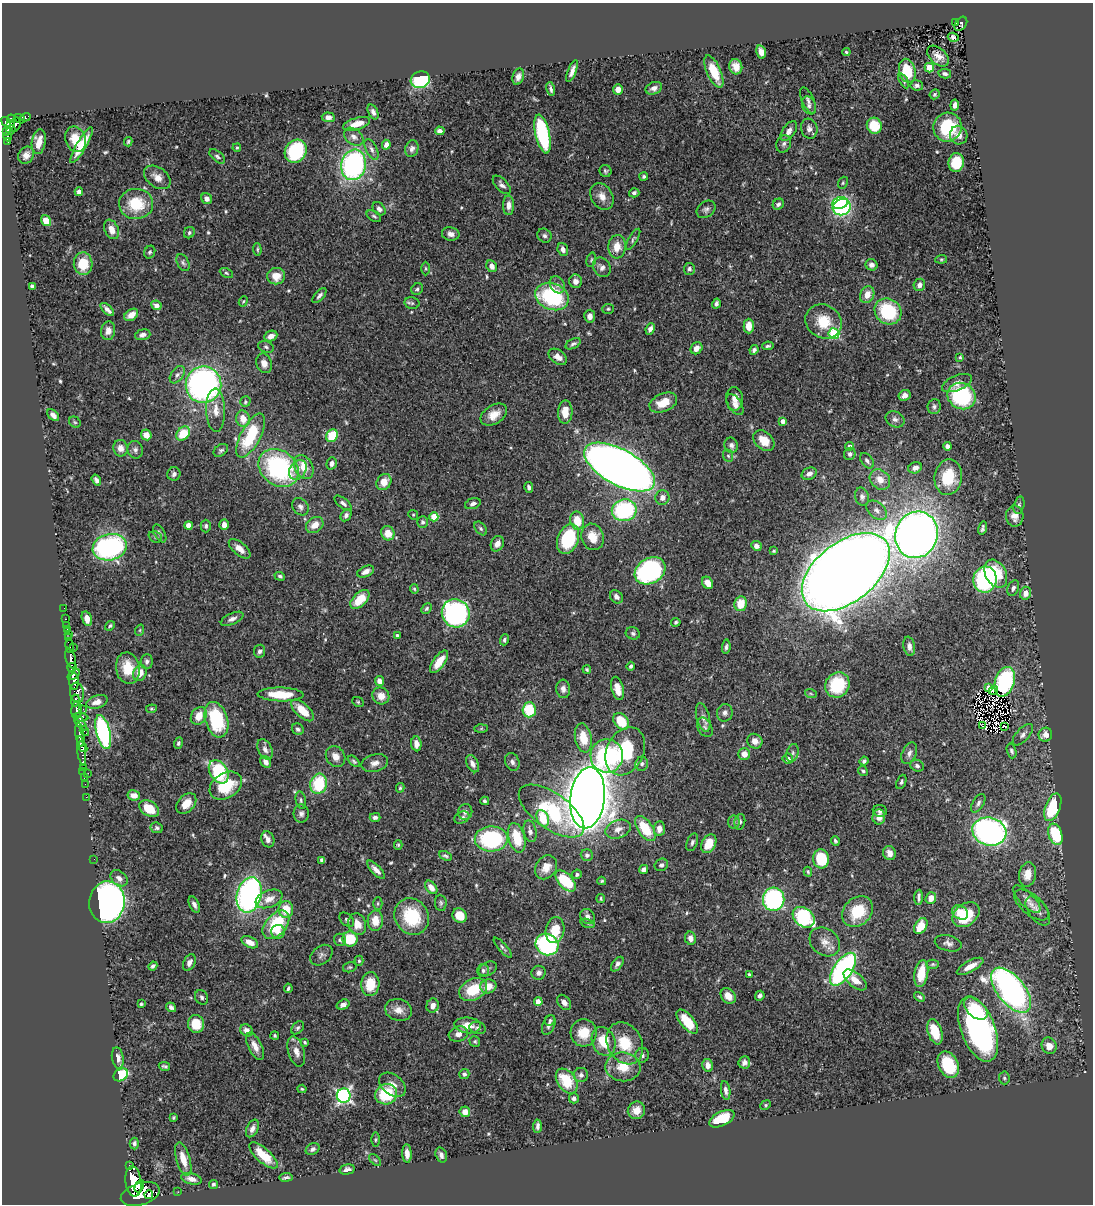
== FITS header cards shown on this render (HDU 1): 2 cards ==
NAXIS1  =                 1091
NAXIS2  =                 1202

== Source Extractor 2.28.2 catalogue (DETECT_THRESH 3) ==
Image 1091 x 1202 px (HDU 1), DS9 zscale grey, 1 PNG px = 1 image px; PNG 1095 x 1206 px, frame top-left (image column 1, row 1202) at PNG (2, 3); each listed source drawn as its Kron ellipse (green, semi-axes under 4 px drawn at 4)
Background 0.633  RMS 0.022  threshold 0.0647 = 3 sigma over >= 5 px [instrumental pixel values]
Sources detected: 550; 2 with non-positive FLUX_AUTO (blend fragments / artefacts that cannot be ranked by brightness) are neither listed nor drawn; of the other 548, the 500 brightest by FLUX_AUTO listed and drawn (48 fainter detections omitted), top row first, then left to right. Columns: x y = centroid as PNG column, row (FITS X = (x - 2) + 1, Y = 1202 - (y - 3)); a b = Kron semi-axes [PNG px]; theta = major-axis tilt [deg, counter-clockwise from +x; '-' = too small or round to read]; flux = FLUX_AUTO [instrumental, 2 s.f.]
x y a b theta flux
956 22 3 3 - 17
961 24 8 5 55 110
953 37 5 4 - 4.3
761 52 7 4 -76 11
846 52 4 4 - 2
938 56 12 8 -43 11
736 67 8 6 -75 14
929 68 5 4 - 37
572 71 11 4 68 7.4
907 71 12 8 -76 47
714 72 17 7 -66 38
945 74 6 4 -11 4.2
518 77 8 5 71 7.1
420 80 10 8 20 96
904 81 8 4 -61 2.9
917 85 6 5 - 4.4
654 88 8 6 22 6.9
551 89 7 3 -78 3.5
618 89 5 5 - 13
935 94 5 4 - 2.3
808 100 14 6 -65 5.5
809 105 9 6 -68 4.5
955 105 5 4 - 6.5
373 112 8 4 -64 5.8
25 117 5 4 - 44
328 117 6 5 - 6.4
11 119 4 3 - 120
20 119 5 3 - 79
6 122 6 4 -53 190
357 124 14 6 16 16
11 125 3 3 - 100
15 125 7 5 71 210
874 126 8 7 - 42
948 127 14 14 - 66
809 129 10 8 -73 7.4
11 130 5 3 - 76
440 131 5 4 - 6.7
789 131 11 6 55 7.9
7 132 4 4 - 93
543 134 20 7 -77 150
959 135 9 8 - 9
7 137 4 3 - 89
354 137 11 7 -38 7.6
75 139 13 10 -69 24
8 142 3 3 - 34
39 142 12 7 81 16
128 142 5 3 - 2.2
784 144 9 7 70 5.1
82 145 20 5 60 26
386 145 5 4 - 6.3
237 148 4 3 - 1.8
372 149 11 5 -63 5.5
412 149 8 6 70 5.8
296 151 12 10 54 97
26 155 9 7 57 9.5
217 156 9 5 -39 3.8
956 163 9 7 82 49
353 165 15 12 77 290
605 171 6 6 - 2.9
157 177 15 10 -37 14
644 177 4 4 - 2.7
843 183 6 4 69 2.4
502 185 11 6 -46 5.7
79 192 4 4 - 6
634 193 5 4 - 4
602 196 14 10 -60 14
207 199 6 5 - 7.5
840 203 8 6 16 110
136 204 17 15 2 59
778 204 6 5 - 4.4
508 205 10 5 -89 8.6
842 207 9 8 - 140
379 209 7 5 -47 5.7
706 209 10 8 38 5.4
374 216 8 5 -30 3.1
46 221 6 4 -53 18
111 229 10 7 -68 16
189 233 6 5 - 3.1
451 234 9 6 -12 7.9
544 236 7 6 - 4
633 239 12 4 59 3.1
617 247 12 8 86 19
257 249 6 4 -85 2.1
563 249 7 5 -70 6.1
150 252 6 5 - 2.8
941 259 6 4 6 2
591 260 7 4 74 2.3
183 263 9 5 -62 3.7
83 264 11 9 -88 32
872 265 6 5 - 6.9
492 266 6 5 - 9.9
602 267 10 8 -55 7.2
426 268 7 3 -90 1.8
689 269 6 5 - 3.6
226 273 7 4 -27 2.4
276 276 9 8 - 19
576 281 7 6 - 8.5
557 285 9 7 -60 5.9
919 285 6 5 - 6.7
32 287 4 3 - 3.4
417 289 6 5 - 3
319 295 9 4 48 4.7
867 295 9 7 65 15
552 297 17 13 -21 140
243 301 5 4 - 1.8
412 303 7 5 -13 3.2
716 304 5 3 - 4.3
156 305 5 4 - 8.6
608 309 6 5 - 2.3
107 310 8 4 -43 6.7
888 311 14 12 -35 96
131 315 7 5 35 12
590 316 6 5 - 7.2
824 321 19 16 -34 41
749 326 7 5 90 17
650 329 6 4 66 6.5
108 331 9 7 82 8.4
834 334 5 5 - 120
143 335 8 5 16 6.9
271 336 7 5 24 11
573 344 8 4 27 3.6
768 346 6 3 9 2.8
266 347 8 5 -21 3.2
696 348 6 5 - 9.8
754 350 5 4 - 3.4
558 357 10 6 -36 11
960 357 3 3 - 2.4
264 363 10 7 -70 9.2
177 375 10 6 54 5.3
957 383 16 7 23 10
203 385 18 18 - 530
904 395 6 5 - 7.4
962 396 14 13 - 130
734 399 12 8 -87 10
245 402 5 5 - 2.5
663 403 14 9 23 26
735 405 12 6 -57 7.9
934 407 7 6 - 4.1
216 410 21 9 -88 17
565 412 11 7 88 19
53 415 7 4 -47 6.1
494 415 14 9 32 17
243 419 8 7 - 18
895 419 10 7 -27 6.1
783 421 4 4 - 7.6
75 422 6 5 - 2.6
183 433 8 6 48 44
146 435 5 5 - 11
251 435 24 10 63 81
332 436 7 5 56 48
764 441 12 8 -42 23
731 445 8 6 -71 4.8
850 446 4 4 - 7
947 446 4 4 - 5.1
121 448 8 7 - 9.7
135 450 9 7 -73 5.5
221 450 8 5 36 3.3
850 454 6 5 - 3.9
728 456 6 5 - 2.7
867 461 9 5 -53 4.5
332 463 6 5 - 5.6
304 467 12 9 -63 23
619 467 39 17 -29 2500
278 468 21 17 -38 220
915 468 7 5 24 7.5
298 470 10 8 58 9.4
174 474 7 6 - 5.3
809 474 8 6 25 7.4
948 477 18 14 81 56
880 479 11 9 -45 16
96 480 6 4 -57 4.9
384 482 8 7 - 19
529 487 5 4 - 4.1
862 497 9 7 -75 5
662 498 7 7 - 8.1
343 503 10 5 -40 4.9
473 504 8 5 20 4.6
1019 505 9 5 76 3.3
300 507 9 7 -53 5.8
624 510 12 11 - 160
877 510 12 8 -41 7.6
346 515 6 5 - 5
413 515 5 4 - 2
1015 516 10 9 - 11
434 517 4 4 - 45
577 521 9 7 -79 29
423 522 6 5 - 3.6
189 525 4 4 - 17
224 525 5 5 - 8.4
315 525 9 7 37 16
206 526 6 5 - 3.6
481 528 8 5 -51 3.1
983 528 7 3 76 3.2
160 533 10 5 -60 4.1
388 533 7 6 - 20
916 535 23 21 69 1400
155 537 7 5 -22 2.7
593 537 13 11 -71 24
568 539 15 10 69 99
497 544 8 6 64 9.3
756 546 5 4 - 7.5
110 547 17 13 11 280
240 549 13 6 -40 11
774 551 3 3 - 2
650 571 16 12 31 270
366 572 9 5 25 8.4
846 572 51 30 38 5100
996 574 15 10 -61 53
280 576 5 4 - 3.2
985 580 13 11 82 180
707 583 6 5 - 14
1013 588 8 5 65 4.8
414 589 5 4 - 1.9
1025 593 6 5 - 10
616 597 7 5 -49 6.5
360 599 12 6 45 34
741 604 7 6 - 28
64 608 2 2 - 5.2
426 608 6 4 47 2.6
456 613 14 13 - 370
65 619 3 2 - 13
87 619 7 5 -74 10
232 619 12 5 25 6.7
676 622 5 4 - 2.6
67 625 3 2 - 15
110 626 5 4 - 2.6
67 629 3 3 - 19
140 630 6 3 72 1.8
633 633 7 6 - 3.5
69 634 3 3 - 8.1
397 635 4 3 - 3.2
69 638 3 3 - 91
504 640 5 4 - 3
70 646 7 3 -81 120
909 646 10 5 -78 7.3
726 647 7 4 84 3.3
73 648 3 2 - 66
259 651 6 5 - 4
71 658 10 5 -75 580
147 661 7 6 - 4.9
439 662 13 6 54 28
631 666 4 3 - 2.7
72 667 5 2 - 32
128 668 16 11 -80 36
587 669 4 3 - 1.8
140 673 8 6 66 19
74 675 7 4 37 550
380 681 5 4 - 11
74 682 8 4 90 720
1005 682 15 9 73 150
837 685 13 11 54 76
989 687 4 3 - 2.1
617 688 12 6 -75 16
563 689 9 7 -84 7.5
993 690 5 2 - 2.6
77 693 10 7 -81 480
281 694 23 7 -1 46
811 694 6 4 -19 2
381 696 9 8 - 15
75 700 6 4 88 190
97 702 11 6 18 10
358 702 6 5 - 2.2
83 709 2 2 - 9
151 709 5 3 - 1.9
77 710 9 5 85 450
302 710 14 6 -43 30
529 710 7 6 - 56
725 713 9 7 77 5.7
199 716 9 7 55 20
81 717 7 4 -9 280
703 717 15 6 -76 8.1
216 720 18 11 -72 92
621 721 9 7 -51 38
81 723 9 4 -53 280
982 725 3 2 - 1.9
705 727 10 7 -63 5.1
1005 727 3 2 - 2.6
298 729 6 5 - 3.9
481 729 6 4 2 2.1
84 731 5 3 - 36
103 732 17 7 -76 220
80 735 12 4 -81 720
1023 735 13 6 47 5.9
1045 735 7 6 - 12
583 738 14 8 -79 31
755 741 8 7 - 9.5
178 743 6 4 73 2.9
416 744 7 5 -84 9.3
82 747 6 3 -50 330
265 749 11 7 -65 7.1
82 751 15 3 -82 250
625 751 25 18 64 94
1011 751 7 4 -73 3.3
793 753 9 6 72 4.2
909 753 11 7 66 7
744 754 6 6 - 13
335 756 11 9 -58 13
607 756 16 16 - 150
788 759 5 5 - 5.9
354 761 7 4 -45 2.8
864 761 4 3 - 2.8
266 762 6 5 - 9.3
512 762 9 7 -67 5.3
375 763 13 8 15 10
473 764 9 5 -62 7.1
642 764 7 6 - 4.7
917 766 7 5 -21 3.9
83 767 3 2 - 17
83 771 2 2 - 9.5
863 771 5 4 - 2.6
219 772 13 8 -57 91
88 773 2 2 - 18
84 777 3 2 - 19
901 782 7 4 67 3.2
85 784 2 2 - 4
319 784 10 8 74 77
226 786 17 12 32 55
400 788 4 3 - 2.4
134 795 6 5 - 11
86 797 2 2 - 3
588 798 30 17 84 4000
301 800 9 5 -79 3.2
485 801 4 3 - 2.7
186 803 12 8 47 19
978 803 10 5 59 4.7
1053 807 14 7 69 93
149 809 11 7 -34 33
551 811 38 18 -35 120
880 811 7 6 - 4.1
465 812 8 7 - 5.6
301 814 9 7 -90 5.1
375 817 5 4 - 4.5
879 817 7 6 - 13
462 818 8 5 25 4.5
543 818 9 6 -66 38
734 822 6 6 - 3.2
740 822 8 5 76 3.9
157 828 6 5 - 3.7
618 829 13 9 21 12
645 829 14 7 -55 53
659 829 7 5 82 8.7
530 831 11 6 -77 6.3
989 831 17 14 -15 550
1055 834 11 6 -71 73
517 838 15 8 -75 40
268 839 8 6 -70 7.7
491 839 16 12 1 140
835 841 5 3 - 2.8
692 842 9 5 69 3.9
709 844 10 7 61 29
398 845 5 4 - 1.9
889 853 7 6 - 10
587 855 6 6 - 4.4
446 856 7 4 -24 2.8
94 859 2 2 - 200
821 859 9 8 - 70
322 860 4 4 - 5.5
661 865 7 6 - 3.6
546 867 13 10 55 17
644 869 5 4 - 6.4
376 870 12 4 -47 8.4
808 872 5 3 - 2
577 874 5 4 - 3.9
1028 874 12 8 82 18
119 878 9 7 -39 8.2
566 881 13 7 -47 84
602 881 4 3 - 2
431 887 7 5 -51 12
249 895 18 12 76 440
919 897 7 3 86 4
601 898 4 4 - 1.9
931 898 6 5 - 12
269 899 14 8 23 15
774 899 11 10 - 240
1027 899 18 7 -46 8.9
107 902 21 18 83 730
378 903 6 4 90 2.4
441 903 8 5 -83 3.4
194 904 8 5 -66 5.5
1031 905 21 10 -39 12
286 909 8 7 - 30
1038 911 16 9 -54 10
858 912 17 13 45 59
960 912 8 6 -30 17
460 915 7 7 - 27
966 915 15 10 37 67
587 916 8 6 -47 6.9
412 917 19 16 -55 83
804 917 12 9 -40 140
347 920 8 5 -43 3.3
375 921 10 7 88 22
588 923 7 4 -16 2.7
357 924 11 8 -75 17
276 925 16 10 49 77
921 926 9 5 59 31
555 930 13 9 79 31
278 932 7 6 - 8.3
690 938 6 5 - 8.7
350 939 7 7 - 49
340 940 6 5 - 2.8
250 942 9 5 -26 13
825 942 16 13 -38 16
948 943 13 8 -14 7.2
547 944 12 10 -27 240
503 948 13 4 -49 3.6
321 955 12 9 38 6.2
359 961 5 4 - 2.4
189 963 9 5 64 6.8
617 964 8 5 52 4.9
933 964 6 4 1 2.2
153 966 5 3 - 3.2
970 966 15 5 28 15
350 967 7 5 13 2.6
488 969 9 6 28 4.3
843 969 19 9 56 310
483 970 6 6 - 3.6
539 973 7 7 - 6.7
921 973 14 6 80 35
749 974 3 3 - 2.6
855 980 14 7 -40 15
370 984 12 9 87 38
488 986 8 7 - 21
288 988 4 3 - 2.9
473 990 15 10 27 49
1011 990 27 13 -51 580
728 996 8 6 -45 12
760 996 5 4 - 3.9
202 997 7 6 - 3.6
919 997 6 4 -31 2.4
538 1002 4 4 - 17
564 1002 8 6 -53 7.3
141 1004 4 4 - 2.2
343 1005 6 5 - 5.9
433 1006 7 6 - 9.5
171 1007 5 4 - 3.7
976 1009 14 8 -42 27
398 1010 14 10 -17 13
550 1020 5 5 - 2.8
687 1022 14 7 -50 33
196 1024 9 8 - 34
468 1025 13 8 -5 18
549 1025 10 6 66 6
298 1028 7 5 50 3
478 1028 8 6 -14 4.1
978 1029 34 17 -69 370
247 1030 7 5 -38 10
935 1032 13 7 -73 37
584 1033 13 13 - 33
458 1034 10 7 17 8.9
275 1036 4 4 - 2.3
475 1041 5 5 - 2.2
604 1041 15 11 -66 40
305 1042 4 3 - 2.2
625 1043 22 17 -62 50
255 1046 15 6 -64 12
1049 1046 8 7 - 15
296 1051 15 8 -73 11
642 1055 7 6 - 5.6
118 1058 11 6 -80 9.3
744 1062 6 6 - 5.9
708 1065 6 5 - 10
948 1065 14 9 -63 62
164 1066 6 3 -11 2.7
623 1067 18 14 -7 30
464 1074 5 5 - 3.9
121 1075 8 6 30 89
581 1075 7 7 - 4.7
1004 1078 6 5 - 2.4
567 1081 14 9 -55 54
392 1085 15 10 -38 13
302 1089 4 4 - 2
726 1090 9 4 -82 5.8
386 1094 11 10 - 65
344 1096 7 7 - 350
574 1098 5 5 - 4.5
766 1105 5 4 - 2.1
636 1110 9 8 - 13
465 1112 5 5 - 15
174 1117 4 3 - 1.8
722 1119 13 7 26 57
537 1126 6 4 86 4.8
252 1129 9 5 64 6.8
376 1140 7 3 89 2.1
134 1144 6 4 -88 3.7
313 1149 7 5 32 4.8
407 1153 9 4 -87 10
263 1155 18 7 -42 36
441 1155 8 5 -74 5.9
183 1159 17 7 -73 21
375 1160 7 4 -44 2.4
129 1166 3 2 - 56
347 1169 7 5 14 5.8
286 1177 6 3 7 3.1
191 1179 10 5 -14 8.9
133 1181 15 8 -82 2100
213 1184 5 4 - 2.7
139 1186 6 4 62 590
178 1192 2 2 - 5.6
140 1194 20 11 17 2400
149 1195 4 2 - 220
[48 fainter detections neither listed nor drawn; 2 non-positive-flux detections neither listed nor drawn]